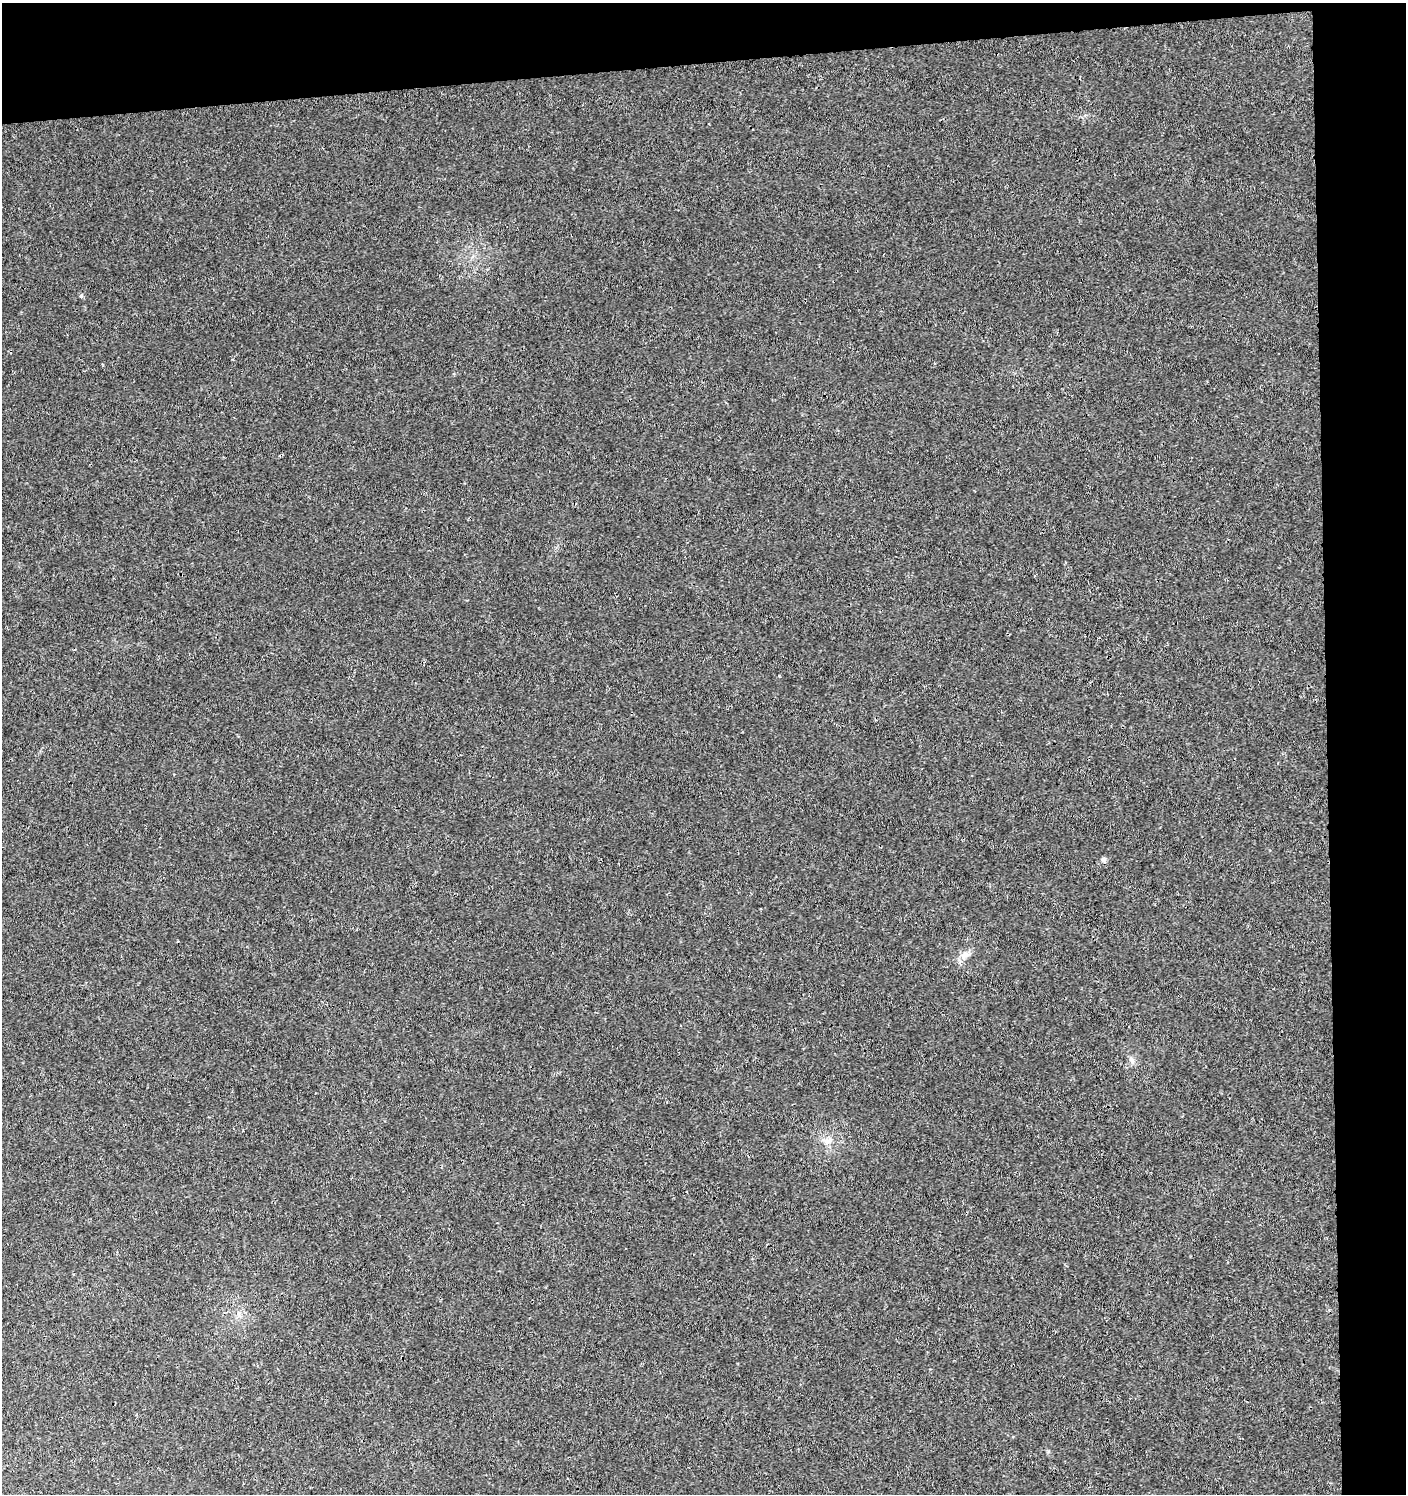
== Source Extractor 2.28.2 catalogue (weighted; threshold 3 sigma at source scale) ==
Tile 3 of 3 x 3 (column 3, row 1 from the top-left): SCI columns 2815-4218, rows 3027-4518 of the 4266 x 4562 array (HDU 1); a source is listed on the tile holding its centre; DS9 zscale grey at full resolution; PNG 1408 x 1496 px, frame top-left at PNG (2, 3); no overlay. Shown black and unused: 10% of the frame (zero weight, under 3 of 4 exposures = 4% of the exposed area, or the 3 px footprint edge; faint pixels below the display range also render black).
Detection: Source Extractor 2.28.2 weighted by HDU 2 'WHT'; one run over the whole footprint, this tile lists its part. Background 0.00421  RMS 0.0021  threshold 0.00923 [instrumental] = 3 sigma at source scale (4.5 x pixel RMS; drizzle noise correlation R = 1.50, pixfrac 1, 0.0396/0.0396 arcsec/px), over >= 5 px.
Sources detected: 5; all 5 listed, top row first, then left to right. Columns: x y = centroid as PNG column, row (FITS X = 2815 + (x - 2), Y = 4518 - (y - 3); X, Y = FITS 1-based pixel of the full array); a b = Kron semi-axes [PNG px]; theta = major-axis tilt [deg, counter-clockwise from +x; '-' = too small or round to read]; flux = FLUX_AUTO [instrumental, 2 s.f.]
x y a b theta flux
81 296 5 4 - 0.25
1103 859 7 6 - 0.45
965 955 14 8 55 1.5
1132 1061 9 5 -65 0.63
827 1141 13 10 -4 1.6